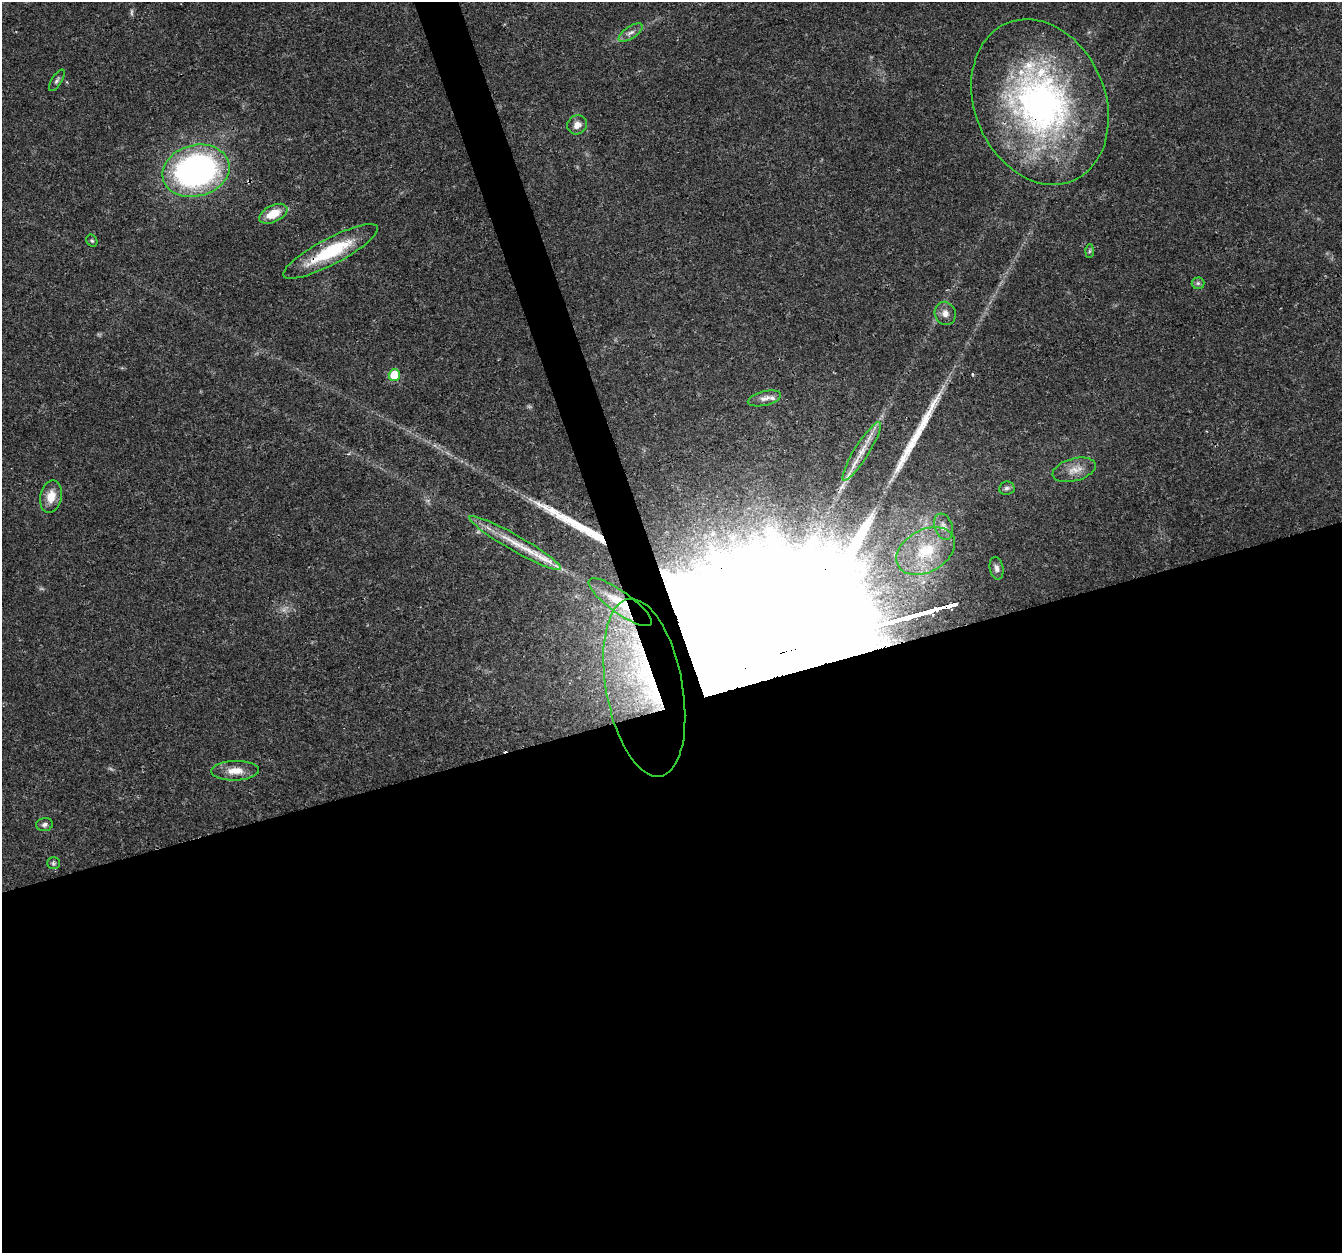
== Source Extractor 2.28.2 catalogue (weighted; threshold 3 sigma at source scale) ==
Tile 15 of 4 x 4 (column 3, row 4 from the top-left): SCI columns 2679-4018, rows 116-1366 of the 5357 x 5182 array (HDU 1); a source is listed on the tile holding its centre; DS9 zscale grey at full resolution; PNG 1344 x 1255 px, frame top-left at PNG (2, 2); each listed source drawn as its Kron ellipse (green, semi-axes under 4 px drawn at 4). Shown black and unused: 45% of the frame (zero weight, under 3 of 4 exposures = <1% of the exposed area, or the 3 px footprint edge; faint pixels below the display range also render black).
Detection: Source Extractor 2.28.2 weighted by HDU 2 'WHT'; one run over the whole footprint, this tile lists its part. Background 0.026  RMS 0.0019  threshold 0.00871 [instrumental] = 3 sigma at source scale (4.5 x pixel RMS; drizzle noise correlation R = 1.50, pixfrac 1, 0.0396/0.0396 arcsec/px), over >= 5 px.
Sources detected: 34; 1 too faint to see at this stretch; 1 cosmic-ray / hot-pixel residue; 3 long thin detections or spike segments (spike, bleed or trail) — neither listed nor drawn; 3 inside a brighter listed object's ellipse — not listed separately; the other 26 listed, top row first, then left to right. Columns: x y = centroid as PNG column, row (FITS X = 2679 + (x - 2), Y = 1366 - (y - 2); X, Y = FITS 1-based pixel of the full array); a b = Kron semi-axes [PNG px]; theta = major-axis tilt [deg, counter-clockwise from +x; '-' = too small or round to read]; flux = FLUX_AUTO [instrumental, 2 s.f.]
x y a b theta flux
631 33 14 6 34 0.92
57 80 12 5 58 0.54
1040 102 85 65 -67 78
577 125 10 9 - 1.4
196 171 34 25 15 66
273 214 15 8 26 3.6
92 241 6 5 - 0.3
331 251 53 13 28 12
1089 251 7 4 88 0.33
1198 283 6 6 - 0.42
945 313 12 10 -69 1.4
394 375 6 5 - 5.8
764 398 17 7 14 1.2
862 451 34 7 58 3.2
1074 470 22 11 15 2.5
1007 488 8 6 7 0.54
51 497 16 11 77 2.8
943 527 13 9 -71 1.4
515 543 52 8 -30 5.5
926 551 31 21 28 9.7
996 568 11 6 -78 0.84
620 602 38 11 -36 6
644 688 90 38 -80 56
235 771 24 10 2 2.9
44 825 8 6 10 0.63
53 863 6 5 - 0.39
Overlapping masked pixels (flux is a lower limit): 4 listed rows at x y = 1040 102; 331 251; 620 602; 644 688